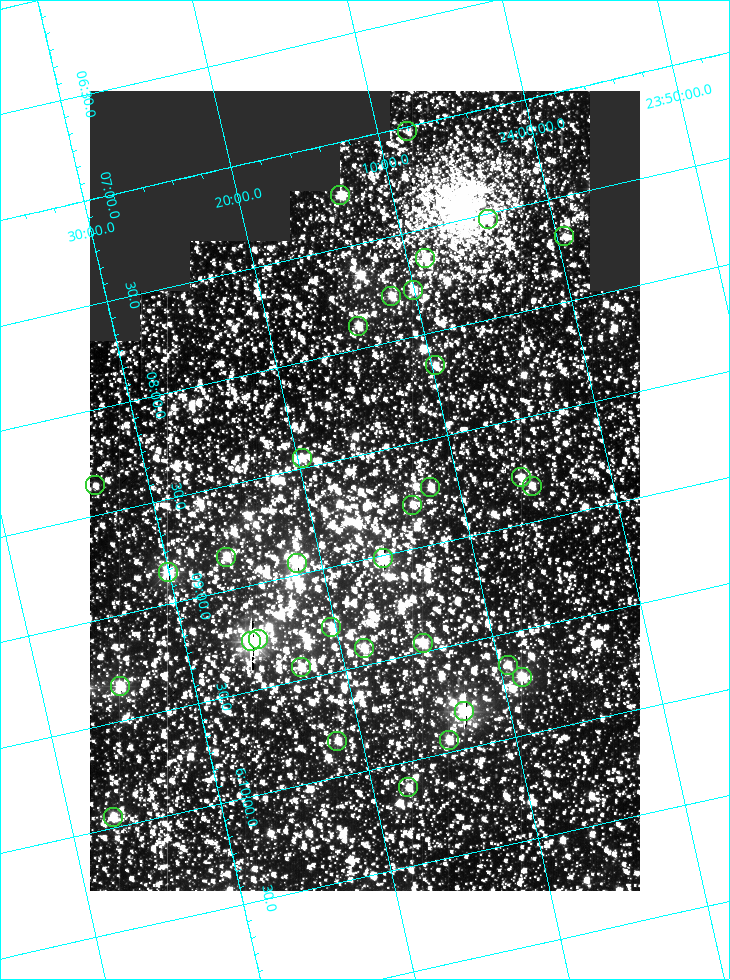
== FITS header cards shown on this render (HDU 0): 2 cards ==
NAXIS1  =                  550
NAXIS2  =                  800

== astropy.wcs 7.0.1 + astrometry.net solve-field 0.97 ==
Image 550 x 800 px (HDU 0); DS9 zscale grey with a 90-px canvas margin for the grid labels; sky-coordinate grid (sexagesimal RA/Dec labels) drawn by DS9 from the SOLVED WCS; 33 Tycho-2 reference stars matched to detected sources circled (green)
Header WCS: RA---TAN/DEC--TAN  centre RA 06:08:40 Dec +24:16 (92.17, +24.27 deg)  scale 3.97 arcsec/px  FOV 36.4' x 53.0'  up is -103 deg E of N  parity normal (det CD < 0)
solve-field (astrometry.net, Tycho-2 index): VERIFIED the header's WCS against the Tycho-2 star catalogue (verified at 3 index scales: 18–32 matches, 0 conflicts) and refined it, rather than solving blind
Solved WCS: RA---TAN-SIP/DEC--TAN-SIP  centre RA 06:08:40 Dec +24:16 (92.17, +24.27 deg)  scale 3.98 arcsec/px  FOV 36.5' x 53.0'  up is -103 deg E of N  parity normal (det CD < 0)
The solver's refit moves the header's centre by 0.096 arcsec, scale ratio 1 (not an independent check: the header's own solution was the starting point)
Tycho-2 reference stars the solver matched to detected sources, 33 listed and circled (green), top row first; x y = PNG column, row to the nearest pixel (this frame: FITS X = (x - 90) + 1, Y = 800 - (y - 91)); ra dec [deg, ICRS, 3 dp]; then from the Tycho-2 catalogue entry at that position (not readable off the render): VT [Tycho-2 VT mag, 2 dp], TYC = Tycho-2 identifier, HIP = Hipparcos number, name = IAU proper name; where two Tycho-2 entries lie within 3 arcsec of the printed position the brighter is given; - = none
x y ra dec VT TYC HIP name
407 131 91.756 +24.135 11.55 1864-383-1 - -
340 195 91.813 +24.222 9.50 1864-951-1 - -
488 219 91.882 +24.069 10.67 1864-1197-1 - -
564 236 91.922 +23.991 11.04 1864-773-1 - -
425 258 91.910 +24.147 9.81 1864-677-1 - -
413 290 91.945 +24.168 9.83 1864-545-1 - -
391 296 91.946 +24.193 9.49 1864-879-1 - -
358 326 91.972 +24.235 9.87 1864-607-1 - -
435 365 92.040 +24.163 9.97 1864-387-1 - -
302 458 92.113 +24.329 10.09 1877-692-1 - -
521 477 92.195 +24.097 9.91 1877-1306-1 - -
95 485 92.090 +24.558 11.22 1868-1493-1 - -
532 486 92.208 +24.088 10.02 1877-898-1 - -
430 487 92.182 +24.197 9.90 1877-42-1 - -
412 505 92.198 +24.221 10.14 1877-234-1 - -
226 557 92.210 +24.434 9.33 1881-345-1 - -
383 558 92.254 +24.266 8.73 1877-224-1 - -
297 563 92.236 +24.360 8.19 1877-300-1 29148 -
168 572 92.212 +24.501 8.67 1881-93-1 - -
331 627 92.321 +24.338 9.42 1877-884-1 - -
258 639 92.315 +24.419 9.14 1881-15-1 - -
251 641 92.316 +24.428 7.55 1881-1595-1 - -
423 643 92.364 +24.244 8.80 1877-1589-1 - -
364 648 92.355 +24.308 9.21 1877-702-1 - -
508 665 92.412 +24.157 10.23 1877-766-1 - -
301 667 92.360 +24.380 9.69 1881-496-1 - -
522 677 92.431 +24.145 8.75 1877-16-1 - -
120 686 92.334 +24.580 8.60 1881-81-1 - -
464 711 92.456 +24.215 7.57 1877-1484-1 - -
449 740 92.485 +24.239 9.49 1877-1276-1 - -
337 741 92.457 +24.359 9.75 1877-1432-1 - -
408 787 92.531 +24.294 10.40 1877-334-1 - -
113 817 92.487 +24.619 9.38 1881-1542-1 - -